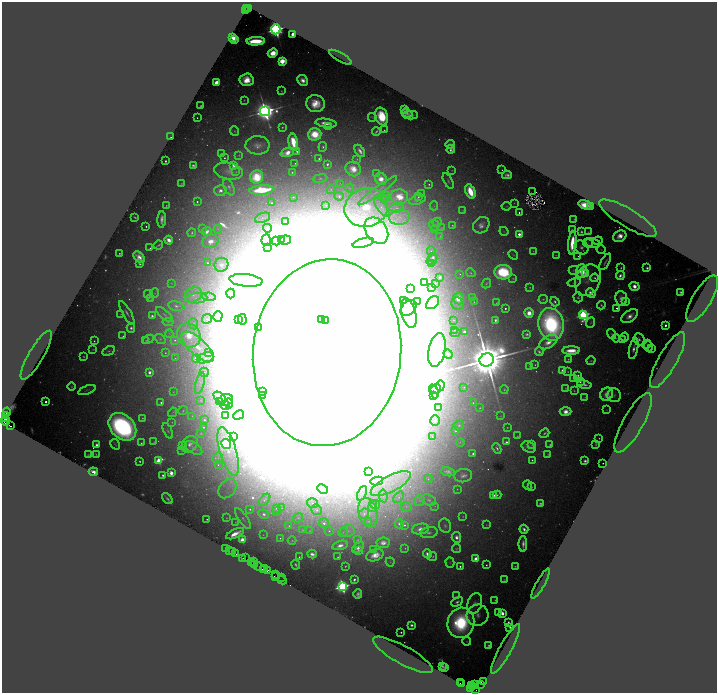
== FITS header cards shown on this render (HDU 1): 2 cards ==
NAXIS1  =                 1430
NAXIS2  =                 1381

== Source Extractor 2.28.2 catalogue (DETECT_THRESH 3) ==
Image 1430 x 1381 px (HDU 1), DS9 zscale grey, zoomed out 1/2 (1 PNG px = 2 x 2 image px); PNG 719 x 695 px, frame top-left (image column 2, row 1381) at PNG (2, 2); each listed source drawn as its Kron ellipse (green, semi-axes under 4 px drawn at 4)
Background 2.56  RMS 0.035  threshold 0.106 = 3 sigma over >= 5 px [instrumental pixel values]
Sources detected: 697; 94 cannot appear on this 1/2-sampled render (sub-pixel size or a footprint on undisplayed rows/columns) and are neither listed nor drawn; of the other 603, the 500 brightest by FLUX_AUTO listed and drawn (103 fainter detections omitted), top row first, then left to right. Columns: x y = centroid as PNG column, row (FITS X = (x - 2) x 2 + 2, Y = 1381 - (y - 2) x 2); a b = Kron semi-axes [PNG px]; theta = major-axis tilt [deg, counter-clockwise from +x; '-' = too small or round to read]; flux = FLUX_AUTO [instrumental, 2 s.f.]
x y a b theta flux
247 9 2 2 - 290
249 9 2 1 - 300
246 10 2 1 - 410
276 29 5 4 - 7700
292 34 3 2 - 77
233 37 2 2 - 260
234 39 2 2 - 480
256 41 9 3 3 430
273 53 5 4 - 210
340 57 13 2 -30 20
282 61 3 3 - 660
247 80 7 6 - 180
303 80 6 5 - 72
217 82 4 3 - 74
281 91 2 2 - 6
244 100 2 2 - 5.2
315 104 9 8 - 210
201 106 2 2 - 7.1
405 109 4 3 - 5
265 111 5 5 - 14000
407 113 6 4 -20 30
411 115 7 3 -1 18
382 116 9 6 -74 340
372 117 5 2 - 7.1
197 118 2 1 - 7.5
326 123 11 4 -7 100
282 127 3 2 - 9.9
328 127 2 2 - 13
384 130 2 1 - 5.2
235 131 5 4 - 10
376 131 4 2 - 15
315 134 6 6 - 380
171 137 2 1 - 9.4
293 142 8 4 -80 260
450 144 5 3 - 21
257 145 12 9 2 70
323 147 5 3 - 14
451 149 4 3 - 26
297 151 2 2 - 20
360 151 7 3 -57 41
221 153 2 2 - 5.3
287 153 7 4 19 160
239 155 4 3 - 7.2
224 158 2 2 - 9.8
319 159 2 2 - 16
357 159 3 3 - 5.7
165 161 2 2 - 11
295 163 2 2 - 7.3
327 164 3 3 - 18
193 165 4 2 - 20
233 165 3 3 - 34
353 169 8 7 - 120
452 170 4 3 - 6.8
502 170 2 2 - 5.7
229 171 14 8 -10 61
236 172 3 3 - 6.6
292 172 3 3 - 11
376 174 3 3 - 8.6
507 175 5 3 - 27
257 177 6 6 - 360
320 178 7 3 9 12
381 179 6 5 - 110
448 181 8 4 -62 21
181 183 3 2 - 6.1
340 183 3 3 - 6.4
429 184 2 2 - 13
229 187 9 4 -65 26
350 188 4 4 - 11
331 189 4 3 - 10
262 190 12 4 6 390
220 191 6 5 - 56
377 191 24 4 36 51
470 191 7 4 -66 340
532 192 2 1 - 27
421 194 4 3 - 7.5
339 196 4 3 - 27
385 196 5 4 - 23
293 197 2 2 - 6.7
399 197 9 7 -4 140
418 197 3 2 - 18
386 200 4 3 - 8.6
417 200 8 4 17 42
197 202 3 3 - 18
272 203 2 2 - 11
514 203 3 2 - 4.8
326 205 4 4 - 13
585 205 7 4 -18 160
166 206 2 2 - 5.8
434 206 4 3 - 10
507 206 5 2 - 6.8
366 207 22 19 18 450
382 207 11 4 -52 35
591 207 4 3 - 35
396 208 7 4 4 23
463 210 3 3 - 6.2
519 213 2 2 - 13
135 217 3 1 - 7.6
399 217 10 7 7 66
263 218 8 4 22 26
628 218 33 9 -31 180
162 219 8 3 87 49
574 219 2 2 - 5.5
286 222 2 2 - 5.8
437 222 5 3 - 12
434 225 6 5 - 32
452 225 2 2 - 7.2
481 225 9 7 46 53
146 226 2 2 - 9.6
267 228 4 3 - 11
441 228 3 3 - 5.5
202 229 2 2 - 4.9
218 229 4 4 - 15
434 229 4 3 - 14
572 229 3 2 - 6.8
376 231 14 10 -55 110
504 231 5 2 - 5.4
207 232 5 3 - 52
581 232 3 3 - 18
588 232 2 2 - 5.2
192 233 4 2 - 11
519 234 2 2 - 140
440 236 3 2 - 4.8
620 236 7 5 29 110
169 240 4 3 - 80
266 240 6 4 85 25
281 240 4 3 - 9.6
285 240 5 4 - 12
210 241 8 6 19 84
276 241 4 3 - 6.6
598 241 5 3 - 11
363 243 11 4 15 38
572 243 11 4 85 290
588 243 5 4 - 13
592 243 8 3 -13 17
158 245 5 2 - 12
268 247 3 3 - 5.4
581 247 7 6 - 40
150 248 2 1 - 5.1
601 250 4 3 - 6.7
431 251 4 3 - 11
533 251 3 2 - 5.5
119 253 2 2 - 9.2
513 255 5 2 - 5.7
556 255 3 1 - 5
578 256 2 2 - 5.2
139 257 7 4 -41 66
433 257 5 4 - 19
432 260 6 4 31 25
605 262 9 2 60 20
208 263 3 3 - 14
139 264 3 2 - 13
432 264 3 3 - 11
221 265 7 6 - 49
621 268 3 2 - 9
647 268 4 3 - 29
573 270 5 3 - 10
582 271 7 5 90 300
503 272 9 7 -4 690
471 273 5 3 - 11
460 274 2 2 - 5.3
586 274 4 3 - 34
620 276 4 3 - 34
440 277 3 2 - 32
513 278 2 2 - 5
595 278 4 3 - 15
246 280 16 6 -6 5100
588 280 16 12 66 78
424 282 2 2 - 9.4
574 282 6 3 13 13
171 283 4 3 - 5.7
435 283 4 3 - 9.1
486 284 5 3 - 10
634 286 5 4 - 78
530 287 2 2 - 7.9
432 288 2 2 - 19
411 289 2 2 - 12
681 292 4 3 - 26
154 293 5 3 - 7.7
591 293 5 3 - 83
148 294 4 3 - 7
231 294 5 3 - 27
193 295 9 7 30 49
209 297 7 3 -8 14
472 297 3 3 - 15
578 297 5 4 - 16
196 298 11 5 6 47
458 298 6 5 - 180
621 298 7 6 - 57
151 299 4 3 - 7
543 299 4 3 - 11
702 299 26 9 59 120
404 301 3 2 - 17
625 301 3 3 - 5.2
417 302 2 2 - 12
474 302 2 2 - 4.9
555 302 5 3 - 22
433 303 7 5 47 27
496 303 2 2 - 5.4
458 304 6 6 - 31
601 305 4 2 - 12
176 306 8 4 -11 23
408 308 9 6 46 87
505 308 2 2 - 17
617 308 2 2 - 30
127 313 13 3 -60 38
409 313 15 7 -76 59
529 313 5 4 - 110
121 314 2 2 - 5.7
164 314 10 4 -41 28
583 315 4 4 - 2800
152 316 4 3 - 26
630 316 9 5 34 77
218 317 5 4 - 34
207 319 5 4 - 25
239 319 3 2 - 8.6
242 319 5 3 - 17
322 320 2 2 - 7700
326 320 2 2 - 5300
454 320 4 3 - 6.9
495 320 4 2 - 24
168 322 5 3 - 14
591 322 5 3 - 10
194 324 5 4 - 16
551 324 16 12 -79 2200
665 325 2 2 - 25
258 327 2 1 - 6.8
131 328 4 3 - 27
454 330 3 2 - 6
464 332 2 2 - 110
455 333 5 4 - 13
169 334 4 3 - 9.3
527 334 3 3 - 16
611 334 5 3 - 11
189 335 12 11 - 220
123 336 2 2 - 5.1
625 337 4 3 - 6.3
616 338 4 3 - 9
148 339 6 3 23 12
160 339 5 3 - 13
622 339 2 2 - 12
639 339 6 5 - 30
146 340 4 3 - 8.2
175 340 3 3 - 14
94 341 2 2 - 8.3
548 342 10 6 31 89
647 344 4 4 - 13
198 347 20 8 -42 170
648 347 5 4 - 19
93 349 2 2 - 5.2
634 349 11 4 78 54
651 349 3 3 - 6.8
437 350 17 8 78 93
571 350 9 3 2 130
109 351 6 3 28 12
539 352 4 3 - 18
165 353 2 2 - 7.1
208 353 4 3 - 8.4
327 353 93 74 83 640000
448 354 5 3 - 10
36 355 28 7 60 130
84 357 3 2 - 8.7
175 358 3 2 - 5.3
196 358 4 4 - 290
205 358 8 5 21 32
568 359 3 2 - 8
487 360 7 6 - 100000
668 360 32 9 61 180
591 361 5 3 - 8.2
535 365 2 2 - 5.4
529 366 4 2 - 5
562 371 4 3 - 39
149 372 2 2 - 120
204 372 5 4 - 18
568 372 2 2 - 6.4
578 375 2 2 - 14
573 378 3 2 - 6.8
580 382 3 2 - 16
200 383 11 4 74 32
584 384 7 3 -10 33
440 386 5 3 - 15
71 387 4 3 - 8.7
464 387 4 3 - 7.4
566 388 3 2 - 6.6
436 389 5 4 - 35
504 389 4 3 - 11
87 390 9 3 21 11
434 391 7 4 -70 23
574 391 3 2 - 7
173 392 3 3 - 6
262 392 2 2 - 21
607 394 7 6 - 110
263 395 3 3 - 6.6
614 395 7 7 - 26
433 396 2 2 - 6.5
220 397 7 4 -38 24
584 397 4 2 - 5
201 400 4 4 - 12
226 400 7 5 17 48
219 401 3 3 - 51
46 402 2 2 - 52
161 402 2 2 - 21
473 403 3 2 - 7.2
229 404 5 4 - 12
225 405 5 4 - 54
438 407 4 3 - 7.1
480 408 2 2 - 5.1
607 410 3 2 - 4.9
183 411 5 3 - 10
7 412 4 2 - 560
173 412 5 2 - 6.2
566 412 6 4 3 96
5 415 3 2 - 590
226 415 2 2 - 12
239 415 5 3 - 15
192 416 4 3 - 8.6
501 416 3 3 - 5.1
5 418 4 1 - 490
142 418 3 3 - 8.3
204 420 4 3 - 20
435 420 5 4 - 16
5 421 4 3 - 780
172 422 3 3 - 6
633 423 33 10 61 210
459 425 5 5 - 18
11 426 2 2 - 1500
122 427 16 11 -45 2800
203 427 3 3 - 17
507 428 2 2 - 6.1
168 431 8 3 -66 16
456 431 4 3 - 16
201 433 4 3 - 8.5
544 433 5 3 - 16
234 436 4 3 - 120
517 436 3 2 - 4.8
432 437 4 3 - 9.3
599 438 2 1 - 5.2
154 442 3 2 - 4.8
460 442 4 3 - 8
506 442 2 2 - 28
141 443 3 3 - 9.7
115 444 5 2 - 8.2
190 444 9 7 46 49
226 444 5 4 - 2800
550 444 2 2 - 9.1
596 444 3 2 - 9.3
97 445 3 3 - 50
532 445 3 2 - 5.5
182 446 2 2 - 11
529 447 7 5 -25 35
193 448 10 5 -32 32
497 448 5 2 - 18
182 450 3 2 - 6.2
228 452 25 8 -74 170
96 454 3 2 - 7
473 454 2 2 - 14
548 454 3 2 - 6.2
88 455 3 2 - 10
218 458 6 5 - 26
532 460 2 2 - 11
140 461 2 2 - 12
159 461 3 3 - 570
585 461 3 3 - 23
603 463 2 1 - 7.1
218 465 4 3 - 12
369 471 4 2 - 5.4
93 472 5 3 - 86
448 472 7 4 -12 32
171 473 3 3 - 130
163 475 3 2 - 18
463 476 9 6 8 42
428 479 4 3 - 10
377 481 6 4 9 20
391 484 22 8 27 150
528 485 5 4 - 9.7
531 487 2 2 - 11
227 488 11 7 51 71
323 489 5 4 - 26
457 489 3 2 - 5.7
362 493 7 4 66 29
494 495 3 3 - 27
497 495 4 3 - 13
383 496 6 4 -81 20
398 497 6 4 50 27
167 499 6 2 -49 17
264 500 7 3 48 15
429 500 7 5 -25 26
419 501 5 5 - 23
312 503 6 4 -14 29
540 503 4 3 - 20
375 505 5 4 - 30
373 506 6 4 82 19
435 506 3 3 - 5.8
406 507 5 4 - 21
277 508 3 2 - 27
281 508 3 3 - 5.2
250 509 3 3 - 20
317 510 5 5 - 30
276 511 3 3 - 5.3
368 513 15 9 -76 95
264 514 5 4 - 28
364 514 5 4 - 22
463 516 3 2 - 5.6
226 518 3 2 - 5.4
298 518 5 3 - 12
207 519 2 2 - 7.7
243 519 12 4 -55 31
369 521 3 3 - 8.1
235 522 2 2 - 5
324 523 5 4 - 43
399 524 4 3 - 18
404 525 3 2 - 15
487 525 4 2 - 6.1
289 526 3 3 - 8.2
445 526 7 6 - 27
421 529 9 5 10 80
524 529 4 3 - 35
303 530 4 4 - 9.6
310 531 3 3 - 6.6
329 531 4 4 - 22
347 531 8 6 13 41
343 532 5 4 - 18
429 533 8 5 10 36
235 534 10 3 26 110
263 535 4 3 - 7
456 537 5 4 - 46
280 538 3 3 - 11
242 540 3 3 - 380
358 540 4 3 - 10
292 541 4 4 - 11
383 543 7 5 8 46
523 544 8 3 89 44
340 545 8 4 16 52
225 548 2 1 - 180
358 548 7 4 42 47
405 548 2 2 - 5.5
456 549 4 4 - 11
229 550 3 1 - 190
358 550 3 2 - 8.1
373 550 4 3 - 5.3
232 551 2 1 - 200
236 554 2 2 - 350
312 554 4 3 - 43
427 554 4 3 - 46
375 555 9 5 20 100
433 556 4 2 - 8.9
299 557 2 2 - 6.7
338 557 2 2 - 6.5
243 558 2 2 - 110
245 558 4 2 - 290
476 559 3 3 - 270
253 562 3 2 - 410
390 562 4 3 - 6.8
251 563 4 1 - 500
450 563 5 2 - 6.5
255 565 4 2 - 210
296 565 4 2 - 16
486 565 2 2 - 11
258 566 4 2 - 900
345 566 2 2 - 8.6
460 566 2 2 - 19
515 566 3 2 - 8
265 568 2 1 - 300
263 569 4 2 - 600
267 570 4 3 - 1000
275 574 2 1 - 140
276 576 3 1 - 270
282 577 2 1 - 47
504 579 2 2 - 5.1
282 580 5 2 - 380
354 580 3 2 - 23
541 584 17 3 61 42
342 586 3 3 - 4100
358 594 4 3 - 24
456 596 3 2 - 5
495 600 2 2 - 6
457 602 6 3 28 25
475 603 11 7 72 48
498 612 2 2 - 8.3
502 613 3 2 - 47
478 615 11 10 - 81
508 622 2 2 - 8.4
461 623 15 13 76 1200
412 625 3 3 - 25
510 627 2 2 - 9.7
401 632 2 2 - 21
467 641 4 3 - 7
489 645 3 2 - 14
505 649 28 6 61 98
403 655 34 9 -29 190
442 666 3 2 - 11
445 667 3 2 - 8
483 681 4 1 - 200
460 683 2 1 - 93
462 684 2 1 - 130
481 684 3 1 - 190
472 685 2 1 - 97
475 685 2 1 - 94
472 687 2 1 - 100
471 688 2 1 - 80
476 690 2 1 - 110
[103 fainter detections neither listed nor drawn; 94 sub-pixel or undisplayed-footprint detections neither listed nor drawn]